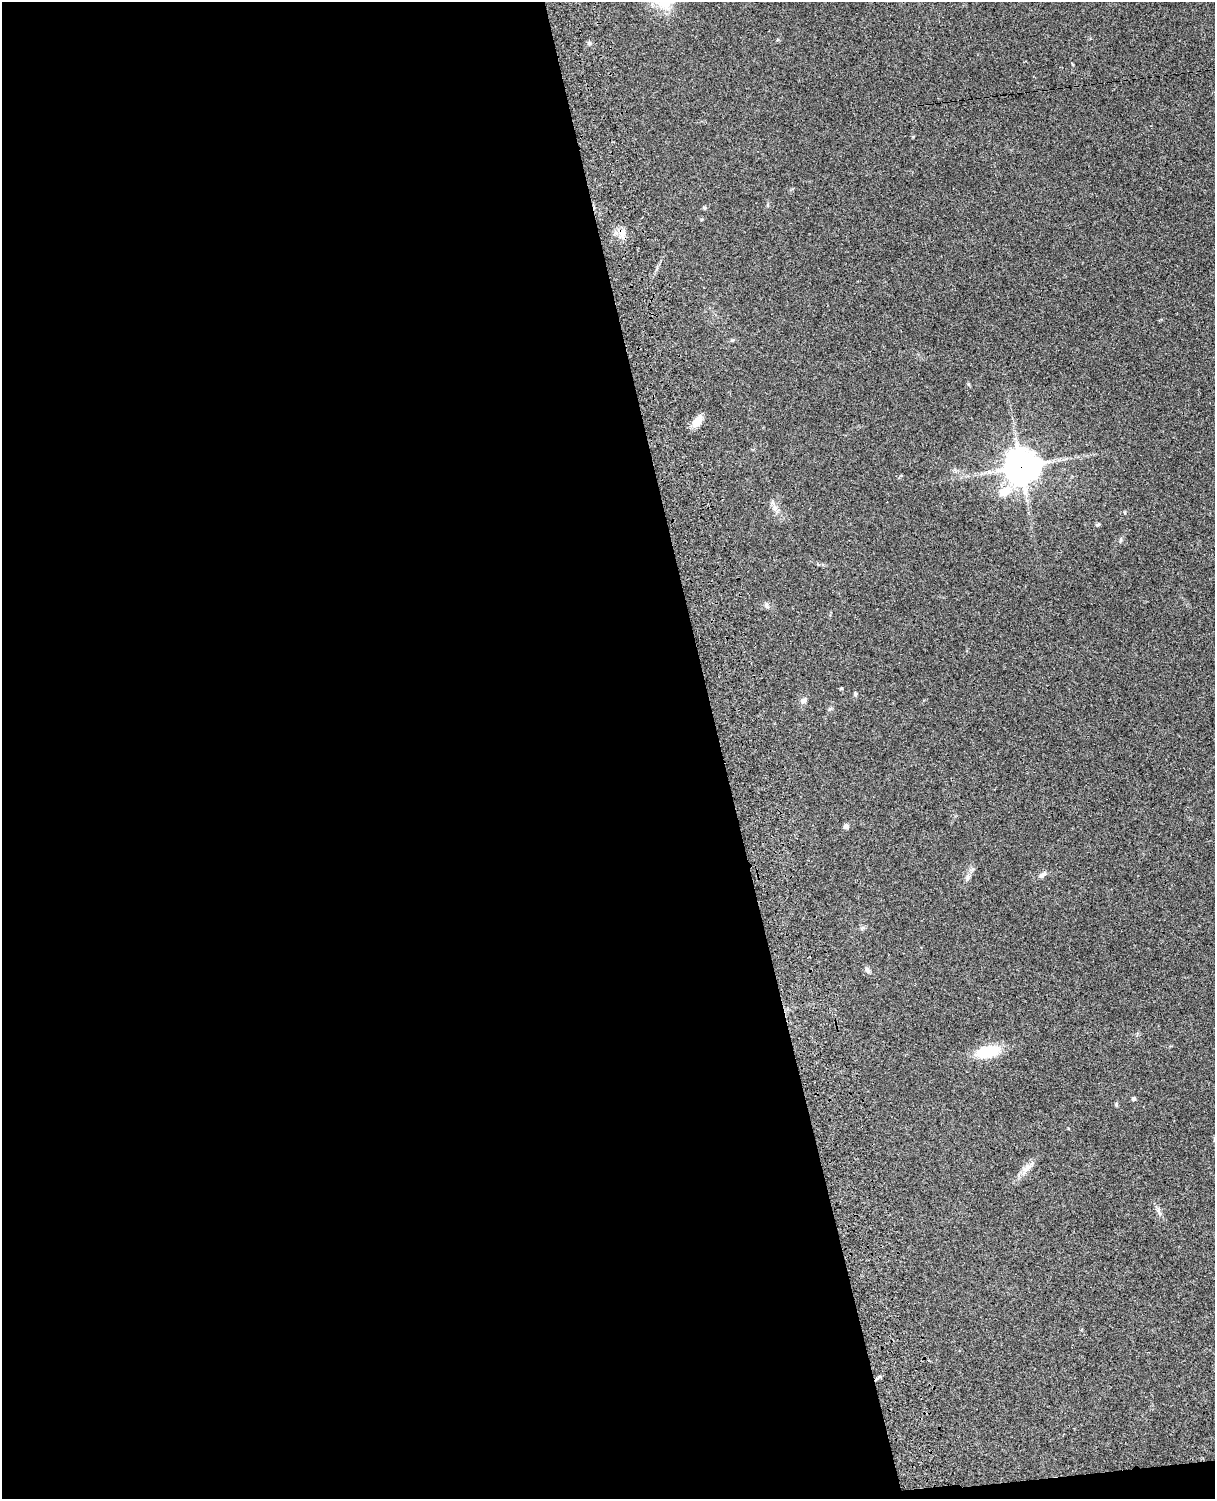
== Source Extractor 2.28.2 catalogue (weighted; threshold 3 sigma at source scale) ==
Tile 9 of 4 x 3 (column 1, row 3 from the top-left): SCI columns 121-1333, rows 273-1769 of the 5091 x 4922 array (HDU 1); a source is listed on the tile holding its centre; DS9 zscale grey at full resolution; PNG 1217 x 1501 px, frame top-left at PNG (2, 2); no overlay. Shown black and unused: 60% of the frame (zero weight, under 3 of 4 exposures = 6% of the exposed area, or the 3 px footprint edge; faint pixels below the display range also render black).
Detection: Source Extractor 2.28.2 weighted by HDU 2 'WHT'; one run over the whole footprint, this tile lists its part. Background 0.0869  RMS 0.0062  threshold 0.0277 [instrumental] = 3 sigma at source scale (4.5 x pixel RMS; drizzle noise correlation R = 1.50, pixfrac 1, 0.05/0.05 arcsec/px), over >= 5 px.
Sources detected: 24; all 24 listed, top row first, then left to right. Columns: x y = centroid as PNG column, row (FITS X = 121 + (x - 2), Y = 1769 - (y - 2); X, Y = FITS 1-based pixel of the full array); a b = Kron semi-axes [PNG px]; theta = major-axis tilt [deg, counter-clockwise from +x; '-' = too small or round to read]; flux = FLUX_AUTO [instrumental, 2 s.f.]
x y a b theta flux
589 43 6 5 - 1.1
704 208 5 4 - 0.8
622 233 12 9 79 4.5
732 340 6 4 44 0.77
968 384 6 4 -71 0.68
697 422 13 8 53 7.9
1021 467 12 11 - 1000
1005 491 21 12 28 9.7
775 508 8 5 -90 1.9
1098 524 7 4 29 0.95
1121 540 6 4 89 0.87
767 606 9 5 -64 1.3
855 694 6 5 - 1
803 701 9 7 48 2.2
846 826 5 4 - 2.9
1042 875 13 6 36 2.3
967 877 10 6 61 2.2
862 928 7 4 18 0.97
867 970 9 6 -63 1.7
988 1052 28 13 12 21
1134 1099 5 4 - 1.3
1116 1105 6 5 - 0.82
1027 1168 24 8 45 5.4
1159 1211 13 4 -69 1.9
Overlapping masked pixels (flux is a lower limit): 2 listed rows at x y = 622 233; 1021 467
Unlisted compact peaks at least as high as the median listed source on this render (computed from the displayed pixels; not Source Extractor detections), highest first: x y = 841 688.